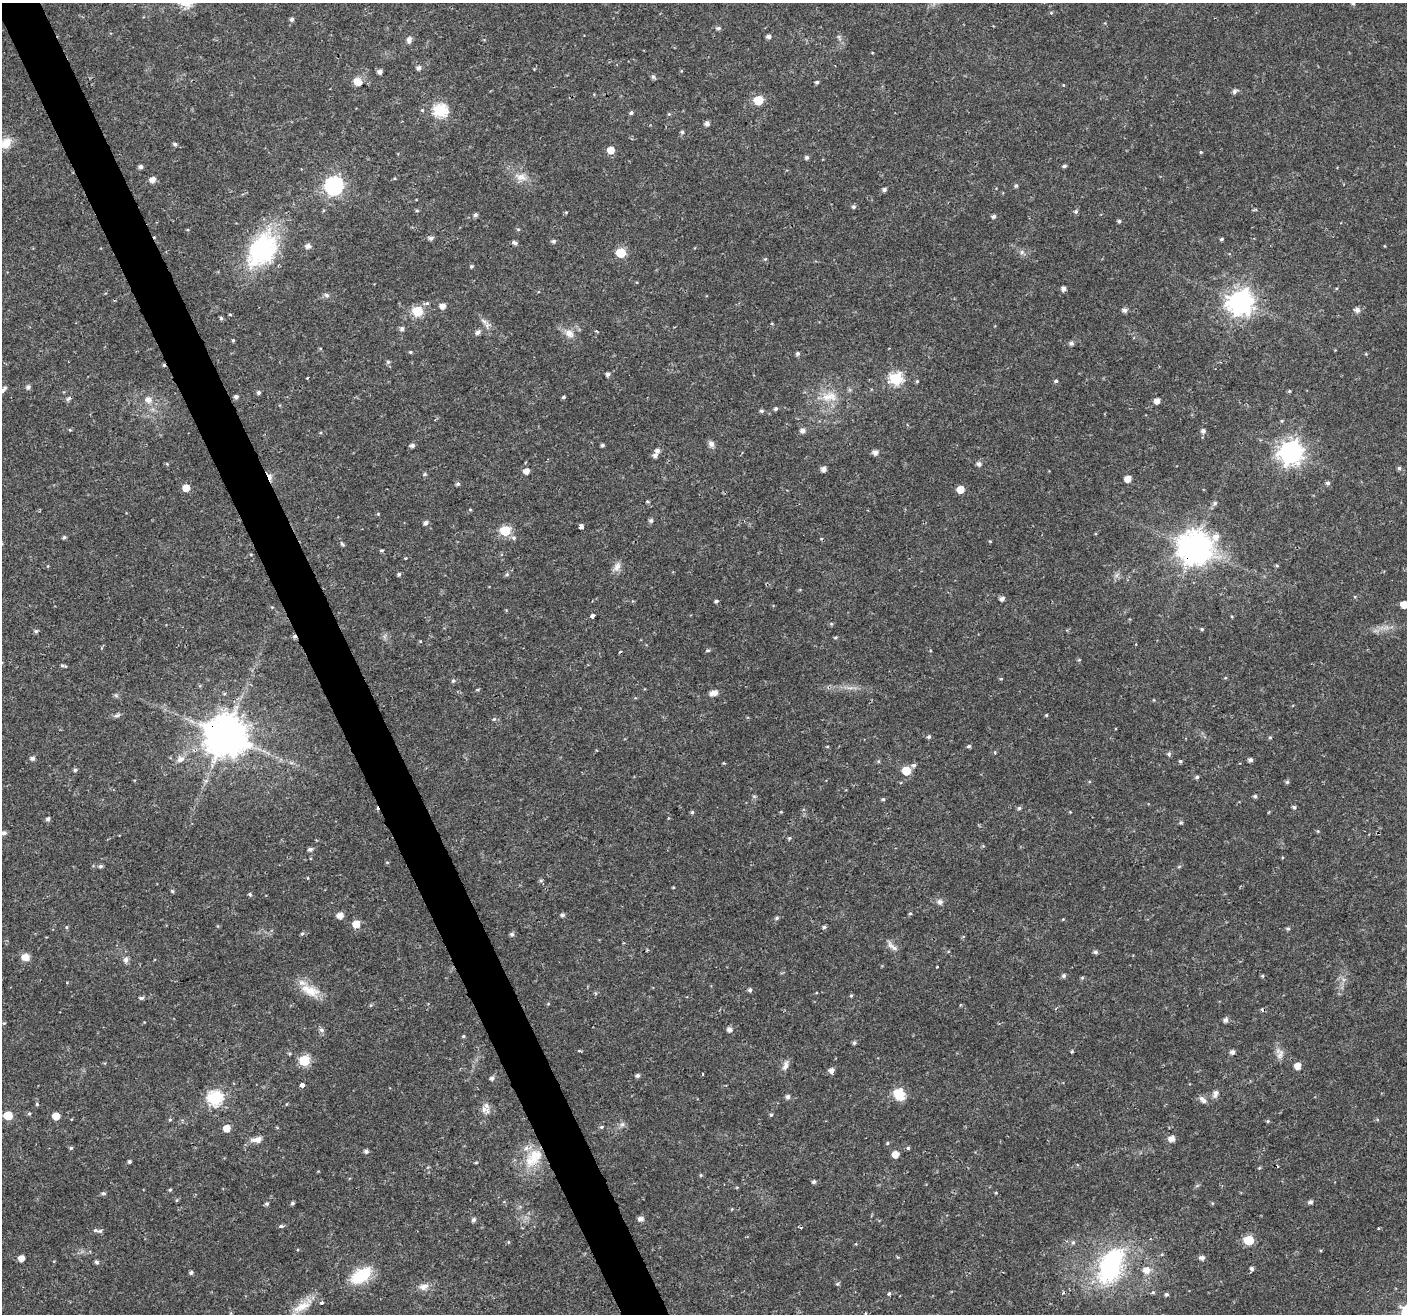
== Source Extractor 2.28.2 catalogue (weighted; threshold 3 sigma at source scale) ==
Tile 11 of 4 x 4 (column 3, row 3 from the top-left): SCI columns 2810-4214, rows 1398-2709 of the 5621 x 5477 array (HDU 1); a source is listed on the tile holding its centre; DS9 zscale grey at full resolution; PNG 1409 x 1316 px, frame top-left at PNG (2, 3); no overlay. Shown black and unused: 3% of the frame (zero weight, under 2 of 3 exposures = <1% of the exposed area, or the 3 px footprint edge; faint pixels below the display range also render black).
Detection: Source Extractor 2.28.2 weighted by HDU 2 'WHT'; one run over the whole footprint, this tile lists its part. Background 0.0197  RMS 0.0029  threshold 0.013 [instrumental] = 3 sigma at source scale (4.5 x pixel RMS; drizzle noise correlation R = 1.50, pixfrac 1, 0.0396/0.0396 arcsec/px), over >= 5 px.
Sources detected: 304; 1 too faint to see at this stretch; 6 cosmic-ray / hot-pixel residue — not listed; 6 inside a brighter listed object's ellipse — not listed separately; the other 291 listed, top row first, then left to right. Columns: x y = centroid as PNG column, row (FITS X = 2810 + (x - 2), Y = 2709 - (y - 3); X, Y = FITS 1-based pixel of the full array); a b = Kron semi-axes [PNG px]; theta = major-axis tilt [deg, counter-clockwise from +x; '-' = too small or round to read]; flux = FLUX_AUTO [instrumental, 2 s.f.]
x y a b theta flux
1353 3 5 4 - 0.57
1051 13 5 3 - 0.29
292 19 5 5 - 0.74
718 28 6 5 - 0.68
769 37 5 4 - 1
839 37 7 4 -72 0.52
409 40 9 7 82 1
419 68 5 5 - 1.1
380 72 5 5 - 1.1
653 77 7 5 -54 0.62
358 82 13 10 -18 2.7
817 82 5 4 - 0.52
1234 91 7 5 32 0.84
758 100 6 5 - 13
422 110 5 4 - 0.33
440 110 6 6 - 41
631 113 5 4 - 0.59
669 114 5 4 - 0.29
707 124 4 4 - 1.2
682 132 5 5 - 0.49
6 143 16 11 50 3.9
175 144 5 5 - 0.58
611 150 5 5 - 3.9
1201 152 4 4 - 0.31
806 157 5 5 - 0.62
1064 166 4 4 - 0.55
140 167 4 4 - 0.84
521 177 18 10 -15 3
395 178 4 3 - 0.25
152 180 6 5 - 1.9
334 185 7 7 - 100
1016 186 5 5 - 0.53
884 190 5 4 - 0.87
853 207 5 5 - 0.63
1255 210 8 3 13 0.32
417 211 5 3 - 0.32
1076 211 6 5 - 0.59
566 212 4 4 - 0.27
475 215 5 5 - 0.7
994 216 5 4 - 0.7
1119 221 5 5 - 0.44
518 229 5 3 - 0.32
431 238 6 5 - 0.76
1221 239 4 3 - 0.45
553 241 5 5 - 0.64
514 243 7 4 -20 0.79
308 246 6 5 - 1.2
262 250 47 31 58 30
1022 252 6 6 - 0.73
621 253 6 6 - 13
765 259 5 4 - 0.33
471 266 4 4 - 0.46
1063 289 5 5 - 1.2
327 295 6 6 - 0.79
1240 302 9 8 - 270
427 303 6 5 - 0.56
443 306 6 5 - 1.7
1125 310 6 5 - 1
1357 310 6 5 - 1.3
417 311 6 6 - 16
230 314 3 2 - 0.46
221 318 5 5 - 0.46
772 324 4 3 - 0.31
487 325 11 6 -88 1.3
402 329 5 5 - 0.92
478 332 6 5 - 1
569 333 13 9 -29 2.5
233 340 4 3 - 0.31
1071 343 6 5 - 0.78
410 352 5 4 - 0.36
798 353 5 4 - 0.58
1366 354 5 4 - 0.27
388 362 6 6 - 0.52
608 374 4 4 - 0.9
307 378 3 3 - 0.62
896 379 6 6 - 35
1056 381 5 4 - 0.52
28 387 6 5 - 0.91
2 390 6 5 - 0.65
1289 391 5 4 - 0.33
259 392 5 4 - 0.63
829 396 25 13 3 5.9
236 397 5 4 - 0.8
563 397 5 4 - 0.43
68 399 8 5 41 0.57
148 400 8 7 - 1.8
1157 401 5 5 - 1.7
776 409 4 4 - 0.56
761 411 5 5 - 0.54
1282 421 5 4 - 0.34
70 430 5 3 - 0.3
803 430 6 5 - 1.2
1203 431 6 5 - 0.89
711 444 8 7 - 1.1
412 445 5 4 - 0.86
602 445 4 4 - 0.56
875 452 6 5 - 1.4
1290 452 8 8 - 230
655 455 6 6 - 0.98
526 462 4 3 - 0.26
167 464 4 4 - 0.28
979 464 6 5 - 1
1399 468 5 5 - 0.55
824 469 5 4 - 1.7
526 471 6 5 - 1.9
425 474 5 5 - 0.4
270 477 10 6 -82 1.4
1128 479 5 5 - 2.6
1328 483 5 5 - 0.66
458 484 5 5 - 0.59
186 488 5 5 - 3.5
960 489 5 5 - 4.8
647 501 4 4 - 0.37
1215 503 6 5 - 0.57
470 510 5 3 - 0.28
378 514 5 4 - 0.3
651 520 7 6 - 0.55
425 523 5 5 - 0.89
581 526 4 4 - 3.7
505 531 6 6 - 17
64 537 4 4 - 0.53
514 538 7 5 -1 0.71
990 541 4 4 - 0.27
342 544 8 4 -54 0.48
1195 547 11 10 - 550
382 550 5 4 - 0.38
251 554 5 3 - 0.26
405 558 4 3 - 0.24
1277 566 5 4 - 0.34
617 567 15 9 59 1.7
399 574 4 4 - 0.54
507 575 6 5 - 0.52
1002 599 5 4 - 1.1
716 601 4 3 - 0.53
1404 604 5 5 - 3.7
272 607 4 4 - 0.27
592 616 4 3 - 2.1
831 624 5 4 - 0.33
1202 629 4 4 - 0.35
36 631 5 5 - 0.54
835 638 5 4 - 0.36
420 641 4 3 - 0.22
708 651 6 3 8 0.37
63 666 8 3 -15 0.47
1225 678 5 3 - 0.26
1001 679 5 3 - 0.25
453 681 6 5 - 0.51
715 692 6 5 - 1.6
116 695 7 4 -2 0.51
1046 715 4 4 - 0.29
117 716 9 4 1 0.71
494 719 6 4 43 0.35
225 735 11 11 - 1000
929 737 5 4 - 0.56
1270 737 5 4 - 0.35
969 746 6 4 15 0.49
995 752 5 3 - 0.27
1169 754 5 5 - 0.66
32 758 5 5 - 0.91
180 759 10 8 34 1.7
1250 760 5 4 - 0.83
1180 761 4 4 - 0.45
724 763 3 3 - 0.34
914 765 6 5 - 0.75
75 770 5 4 - 0.57
906 771 6 5 - 9.4
1197 777 5 4 - 0.57
1287 782 5 5 - 0.49
1255 796 4 4 - 0.62
883 799 5 4 - 0.41
1294 807 5 5 - 0.56
1019 808 5 5 - 0.52
692 812 5 4 - 0.44
48 819 5 5 - 0.79
1181 823 5 5 - 0.44
1318 831 5 3 - 0.27
4 833 6 5 - 0.98
789 838 5 4 - 0.39
310 849 5 4 - 0.79
387 862 5 3 - 0.25
100 866 5 4 - 0.6
1179 866 6 4 2 0.34
541 881 6 4 1 0.43
673 887 4 3 - 0.25
172 891 5 4 - 0.37
250 894 5 4 - 0.41
940 902 8 7 - 1
910 913 5 3 - 0.31
340 915 5 5 - 2.5
562 915 5 4 - 0.69
777 918 6 4 40 0.5
1063 919 4 3 - 0.22
356 924 6 6 - 3.8
67 927 5 3 - 0.33
824 927 5 4 - 0.57
1288 928 5 4 - 0.48
302 933 5 4 - 0.49
512 934 5 5 - 0.68
892 946 19 6 -42 1.5
1096 952 5 5 - 0.67
25 957 9 7 -7 2.5
126 960 9 7 84 1.1
937 967 3 2 - 0.39
1064 976 6 5 - 0.68
1262 976 4 4 - 0.38
1082 978 6 3 19 0.34
750 990 5 4 - 0.68
310 991 29 14 -23 6
851 995 5 4 - 0.36
141 998 5 4 - 0.64
548 1004 5 3 - 0.26
371 1005 6 4 71 0.35
1226 1020 5 5 - 1.1
4 1023 4 3 - 0.29
730 1029 6 5 - 1.3
321 1030 7 6 - 0.79
463 1036 4 4 - 0.35
854 1043 5 4 - 0.54
580 1051 5 3 - 0.33
1072 1052 3 3 - 0.78
1232 1052 5 4 - 1.1
1280 1055 15 7 79 1.7
304 1060 6 6 - 21
785 1065 15 7 72 1.5
1298 1066 5 5 - 3.1
831 1070 5 5 - 1.4
702 1074 3 3 - 0.56
637 1075 5 4 - 0.76
492 1078 5 5 - 0.82
302 1085 4 3 - 4.7
1215 1093 11 6 68 1.3
899 1094 14 12 -46 5.5
788 1097 6 5 - 0.88
215 1098 7 7 - 48
1203 1100 10 6 -41 1.5
37 1104 4 4 - 0.4
287 1104 5 3 - 0.23
486 1105 9 8 - 1.6
29 1113 5 4 - 0.38
8 1115 6 5 - 9
771 1115 5 4 - 0.37
56 1116 5 5 - 4.3
170 1119 5 4 - 0.37
1268 1121 5 5 - 0.35
622 1124 7 6 - 0.81
601 1127 5 4 - 0.44
227 1128 5 5 - 3.5
1171 1139 6 5 - 2
257 1140 17 8 7 2
887 1143 5 4 - 0.34
71 1148 5 4 - 0.43
908 1148 4 4 - 0.46
366 1151 5 5 - 0.83
895 1154 5 5 - 3.2
533 1158 33 18 49 9.9
129 1161 4 4 - 0.54
476 1162 5 3 - 0.32
1278 1166 4 3 - 0.27
701 1175 4 4 - 0.34
814 1182 5 4 - 0.68
170 1190 5 4 - 0.34
103 1193 6 5 - 0.61
996 1193 4 4 - 0.27
177 1200 5 3 - 0.29
1310 1202 5 5 - 0.78
292 1203 4 4 - 0.5
1212 1203 5 3 - 0.26
267 1204 5 4 - 0.55
641 1219 6 5 - 1.4
474 1220 5 5 - 0.87
281 1226 6 4 13 0.61
1378 1228 4 3 - 0.25
100 1231 7 5 2 0.59
1249 1240 6 5 - 15
508 1242 5 3 - 0.24
1073 1242 6 5 - 0.52
21 1258 5 4 - 2.4
1202 1258 6 5 - 1.1
96 1262 5 5 - 0.59
1110 1266 49 27 66 36
1252 1269 5 4 - 0.69
1146 1270 8 7 - 2.4
191 1272 5 4 - 0.63
361 1276 22 12 32 13
837 1284 6 4 35 0.42
424 1287 13 9 21 2
1153 1292 5 4 - 0.38
889 1294 4 4 - 0.48
1166 1294 5 5 - 0.56
301 1307 31 11 27 5.3
865 1314 6 2 90 0.39
Overlapping masked pixels (flux is a lower limit): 3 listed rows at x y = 270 477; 1195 547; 225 735
Isophote crosses this tile's border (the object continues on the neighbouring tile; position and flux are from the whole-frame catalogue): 6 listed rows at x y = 1353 3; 6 143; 2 390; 1404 604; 4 833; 865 1314